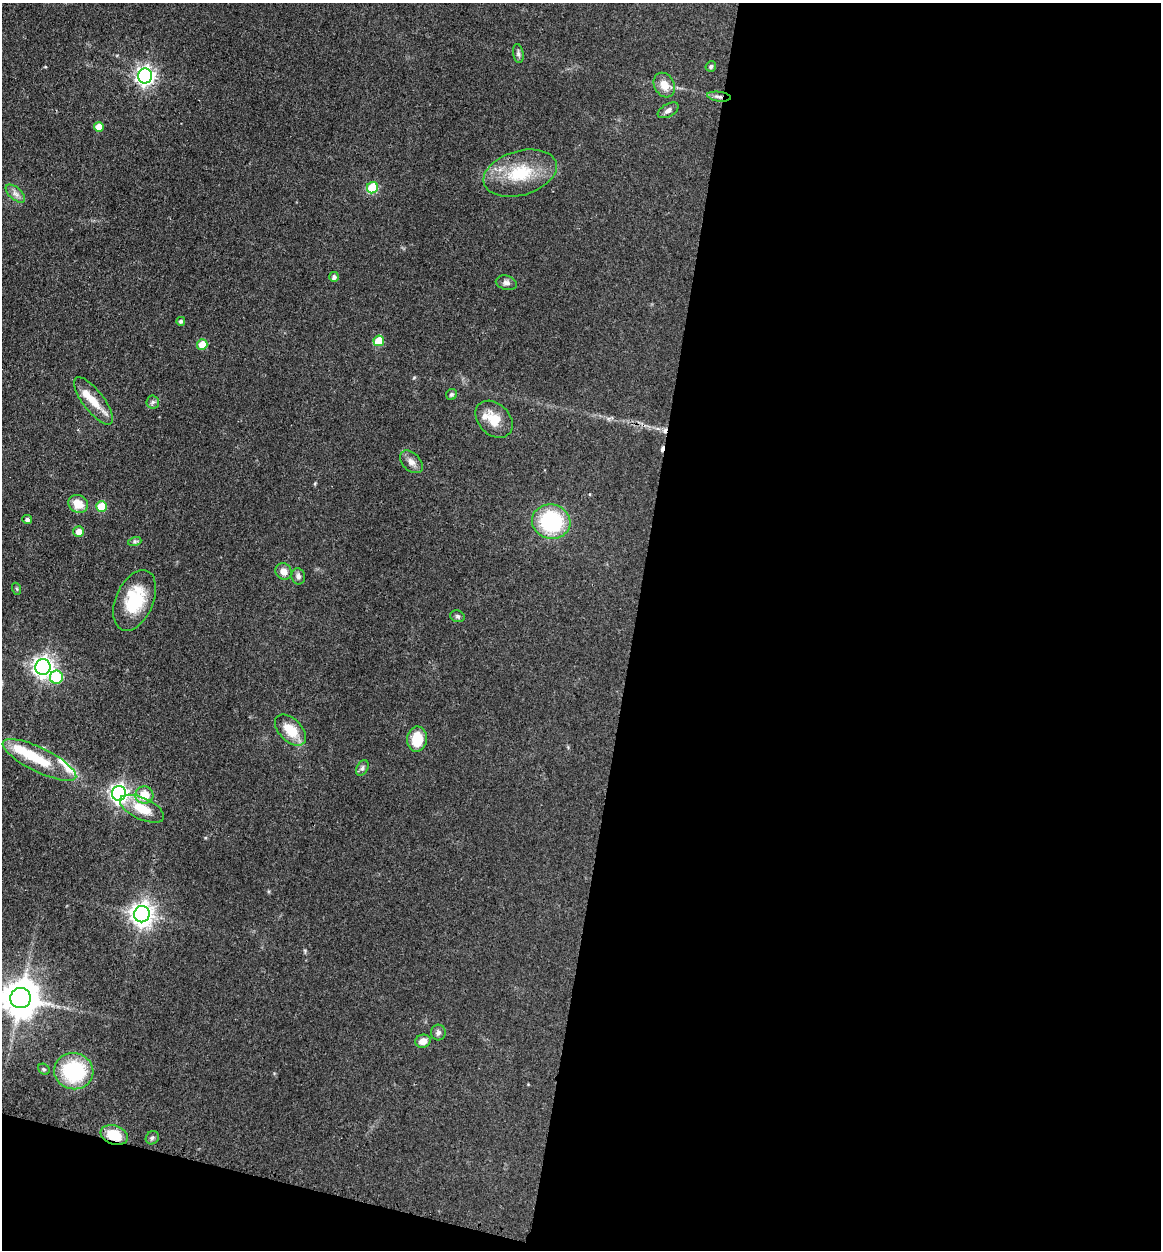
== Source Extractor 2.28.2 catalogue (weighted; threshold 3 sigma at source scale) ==
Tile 16 of 4 x 4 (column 4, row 4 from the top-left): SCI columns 3736-4894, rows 20-1267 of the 5198 x 5223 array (HDU 1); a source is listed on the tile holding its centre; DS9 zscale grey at full resolution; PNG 1163 x 1252 px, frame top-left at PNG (2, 3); each listed source drawn as its Kron ellipse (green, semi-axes under 4 px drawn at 4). Shown black and unused: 48% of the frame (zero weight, under 3 of 4 exposures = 3% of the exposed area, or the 3 px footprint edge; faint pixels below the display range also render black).
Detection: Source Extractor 2.28.2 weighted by HDU 2 'WHT'; one run over the whole footprint, this tile lists its part. Background 0.0721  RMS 0.0069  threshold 0.0309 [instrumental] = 3 sigma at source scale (4.5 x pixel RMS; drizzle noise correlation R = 1.50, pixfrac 1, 0.05/0.05 arcsec/px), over >= 5 px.
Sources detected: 56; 2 cosmic-ray / hot-pixel residue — neither listed nor drawn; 6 inside a brighter listed object's ellipse — not listed separately; the other 48 listed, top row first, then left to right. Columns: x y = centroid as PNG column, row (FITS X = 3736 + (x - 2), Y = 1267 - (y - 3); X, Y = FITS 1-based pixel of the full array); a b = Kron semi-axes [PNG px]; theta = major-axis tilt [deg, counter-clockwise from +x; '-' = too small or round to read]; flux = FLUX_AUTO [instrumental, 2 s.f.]
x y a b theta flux
518 54 10 5 -81 1.8
711 66 5 5 - 1.6
145 76 7 7 - 290
664 85 13 10 -62 7.5
719 97 12 4 -8 2.5
668 110 11 6 29 2.9
99 127 5 5 - 9.5
520 173 37 22 16 31
372 188 6 5 - 31
15 194 12 6 -41 3
334 277 5 5 - 2
506 283 11 7 -15 2.6
181 321 4 4 - 1.3
379 341 5 5 - 17
202 344 5 5 - 9.8
451 395 6 5 - 1.3
93 401 29 10 -52 13
153 402 6 6 - 1.6
494 419 21 15 -44 13
411 462 13 8 -45 4.1
78 504 10 8 -30 9.9
102 506 5 5 - 20
27 519 5 4 - 1.9
551 522 19 17 -15 55
79 532 5 5 - 5.8
135 541 7 4 18 1.2
284 571 8 7 - 4.7
298 576 8 6 -80 2.3
17 589 6 4 -71 0.81
135 600 32 18 67 30
457 616 7 5 -14 1.4
43 667 8 7 - 380
56 677 6 6 - 30
290 730 19 11 -45 15
417 739 13 10 82 16
39 760 40 12 -26 23
362 768 8 5 61 1.7
119 793 7 7 - 280
144 795 9 8 - 13
142 809 24 10 -25 17
142 914 8 8 - 520
21 998 10 10 - 1800
438 1033 8 7 - 1.8
423 1041 8 6 18 5.3
44 1069 6 5 - 1.1
74 1071 19 18 - 53
114 1135 14 9 -20 17
152 1138 7 6 - 1.7
Overlapping masked pixels (flux is a lower limit): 2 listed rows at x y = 719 97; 114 1135
Isophote crosses this tile's border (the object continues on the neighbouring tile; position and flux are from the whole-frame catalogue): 1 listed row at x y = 21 998